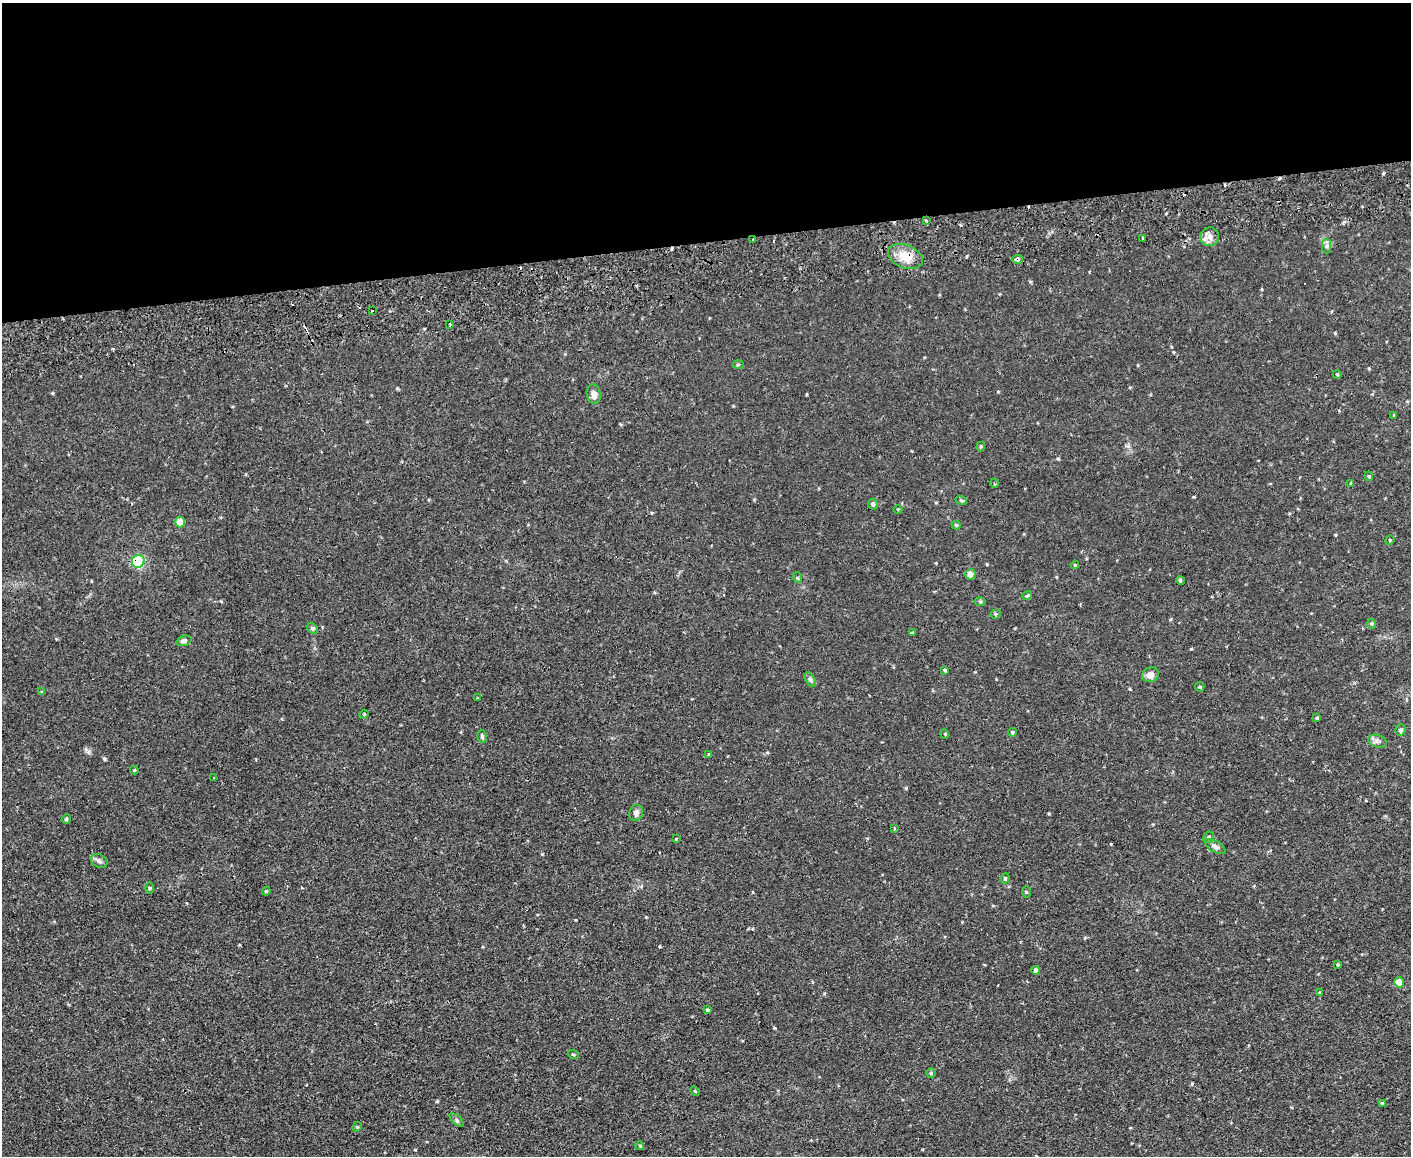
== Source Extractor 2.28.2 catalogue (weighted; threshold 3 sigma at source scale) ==
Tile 2 of 3 x 4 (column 2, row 1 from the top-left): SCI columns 1540-2948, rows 3516-4669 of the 4595 x 4724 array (HDU 1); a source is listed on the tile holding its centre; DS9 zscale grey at full resolution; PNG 1413 x 1158 px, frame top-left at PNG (2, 3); each listed source drawn as its Kron ellipse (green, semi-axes under 4 px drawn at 4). Shown black and unused: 21% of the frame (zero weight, under 2 of 3 exposures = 3% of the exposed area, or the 3 px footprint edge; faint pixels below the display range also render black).
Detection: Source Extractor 2.28.2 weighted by HDU 2 'WHT'; one run over the whole footprint, this tile lists its part. Background 0.0291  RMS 0.0052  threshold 0.0233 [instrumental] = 3 sigma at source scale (4.5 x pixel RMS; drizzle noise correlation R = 1.50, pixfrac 1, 0.05/0.05 arcsec/px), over >= 5 px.
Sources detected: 81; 7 cosmic-ray / hot-pixel residue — neither listed nor drawn; the other 74 listed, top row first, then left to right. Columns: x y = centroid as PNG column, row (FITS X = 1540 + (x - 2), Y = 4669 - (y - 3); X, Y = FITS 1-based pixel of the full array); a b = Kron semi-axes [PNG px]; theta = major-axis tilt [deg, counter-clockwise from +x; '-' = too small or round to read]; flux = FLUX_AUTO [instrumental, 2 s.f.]
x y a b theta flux
926 221 3 3 - 1.9
1210 237 9 9 - 3.3
1143 238 3 3 - 0.74
753 240 3 2 - 0.53
1326 246 7 4 89 1.1
905 256 18 11 -21 9.1
1017 259 5 4 - 1.4
372 310 3 2 - 0.6
450 325 3 2 - 0.55
738 364 5 3 - 0.54
1337 374 4 3 - 0.44
594 394 10 7 -83 2.9
1394 415 4 3 - 0.41
981 447 5 4 - 0.61
1369 476 4 4 - 0.55
994 483 4 3 - 0.4
1351 484 3 3 - 2
961 500 6 3 -19 0.72
873 504 5 5 - 1.3
898 509 4 3 - 0.38
180 522 5 5 - 4.3
956 525 4 4 - 0.71
1390 540 5 4 - 0.54
138 561 6 6 - 27
1075 565 4 3 - 0.48
970 574 5 5 - 3.2
798 578 5 3 - 0.54
1181 581 4 4 - 0.77
1027 596 5 3 - 0.75
980 601 6 4 -1 0.63
996 614 5 4 - 0.81
1372 624 5 3 - 0.5
312 628 6 4 -45 0.81
912 633 4 4 - 0.51
184 641 8 5 17 1.5
945 670 4 4 - 0.65
1150 675 8 7 - 3.4
810 679 8 4 -59 1
1200 687 5 4 - 0.59
42 692 4 4 - 0.5
477 698 3 3 - 0.49
364 714 4 3 - 0.49
1317 718 4 4 - 0.77
1400 730 6 5 - 1.1
1013 732 4 4 - 0.86
945 734 5 3 - 0.44
482 736 6 4 -76 0.81
1377 741 10 6 -18 1.7
709 754 3 3 - 1.4
134 770 4 4 - 0.49
214 778 3 2 - 0.4
636 813 8 6 70 1.8
66 819 5 4 - 0.79
894 829 3 2 - 0.95
1209 837 6 5 - 0.94
676 839 3 3 - 0.41
1215 846 11 5 -30 1.6
99 861 9 6 -26 1.6
1005 878 5 4 - 0.64
150 888 5 3 - 0.58
266 891 4 3 - 0.59
1026 892 5 3 - 0.51
1338 965 4 3 - 0.53
1036 970 4 4 - 1.8
1399 982 5 5 - 6.6
1320 992 4 2 - 0.4
707 1010 4 3 - 0.99
573 1054 5 3 - 0.53
931 1073 5 4 - 0.57
695 1091 5 3 - 0.44
1382 1103 3 3 - 0.57
457 1120 9 4 -43 1
357 1127 5 4 - 0.55
640 1146 4 3 - 0.42
Overlapping masked pixels (flux is a lower limit): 3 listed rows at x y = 905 256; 1017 259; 138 561
Unlisted compact peaks at least as high as the median listed source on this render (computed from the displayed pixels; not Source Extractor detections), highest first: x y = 1191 649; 906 788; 104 759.